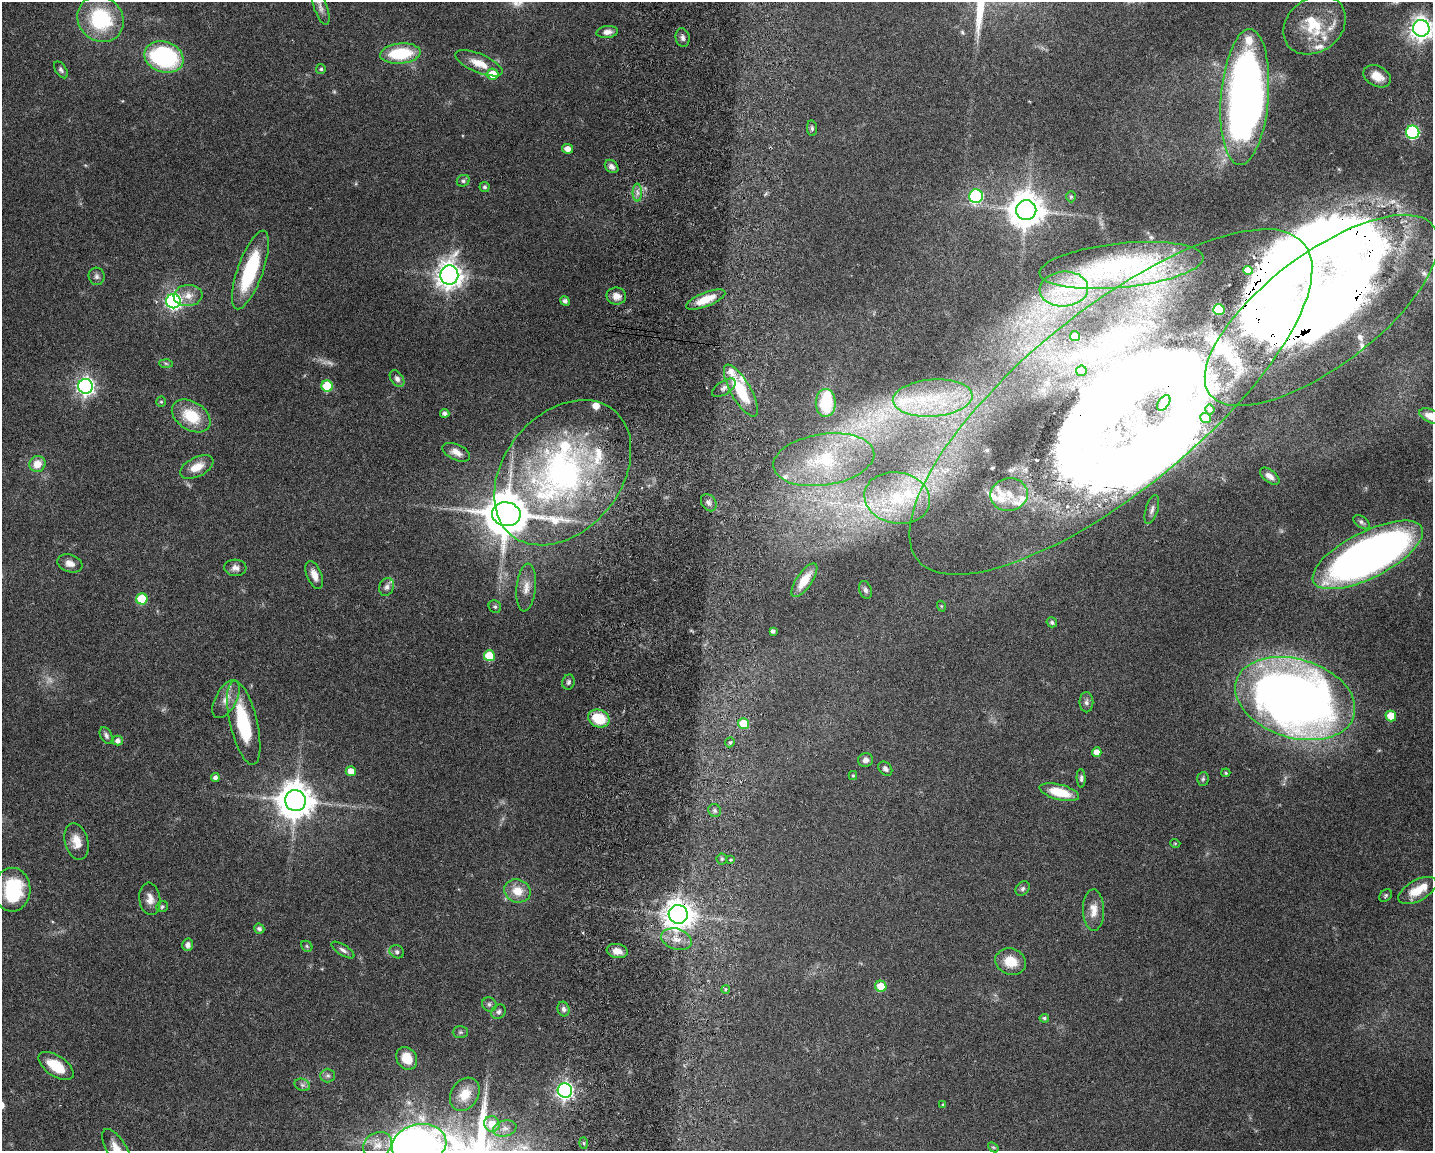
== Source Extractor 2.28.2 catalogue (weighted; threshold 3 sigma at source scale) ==
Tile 5 of 3 x 4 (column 2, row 2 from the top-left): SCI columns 1708-3138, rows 2308-3456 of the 4734 x 4618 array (HDU 1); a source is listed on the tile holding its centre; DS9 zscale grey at full resolution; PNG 1435 x 1153 px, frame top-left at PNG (2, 2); each listed source drawn as its Kron ellipse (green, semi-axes under 4 px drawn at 4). Shown black and unused: <1% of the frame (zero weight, under 3 of 6 exposures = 3% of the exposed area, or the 3 px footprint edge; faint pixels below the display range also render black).
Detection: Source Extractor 2.28.2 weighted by HDU 2 'WHT'; one run over the whole footprint, this tile lists its part. Background 0.0872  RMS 0.0032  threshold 0.0131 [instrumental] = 3 sigma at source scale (4.09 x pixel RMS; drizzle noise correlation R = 1.36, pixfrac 0.8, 0.05/0.05 arcsec/px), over >= 5 px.
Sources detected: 182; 3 too faint to see at this stretch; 8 inside a brighter object's white glare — neither listed nor drawn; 25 inside a brighter listed object's ellipse — not listed separately; the other 146 listed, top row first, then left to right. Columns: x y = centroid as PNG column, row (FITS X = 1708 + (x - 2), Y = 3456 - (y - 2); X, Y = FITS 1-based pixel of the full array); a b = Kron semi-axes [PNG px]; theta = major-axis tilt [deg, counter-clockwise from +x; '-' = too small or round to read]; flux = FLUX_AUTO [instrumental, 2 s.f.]
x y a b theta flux
321 8 17 6 -69 1.6
100 19 24 21 -43 23
1314 25 33 26 37 13
1421 28 8 8 - 250
607 32 11 6 7 1.7
683 38 9 7 -78 1.1
400 53 20 10 5 15
164 57 20 15 -19 41
479 63 25 9 -23 4.6
321 69 5 5 - 0.54
61 70 9 5 -55 0.84
493 74 6 5 - 5.8
1377 76 15 10 -27 4
1245 97 68 24 85 210
812 128 8 5 -83 0.65
1413 132 7 6 - 40
567 149 6 5 - 2
612 166 7 5 -44 1.3
463 181 6 5 - 0.81
485 187 5 5 - 0.58
637 192 9 4 -89 1.2
976 196 7 7 - 33
1071 197 5 4 - 0.53
1026 210 10 10 - 620
1121 265 82 22 6 25
250 270 41 12 70 23
1248 270 5 4 - 3.2
449 275 9 9 - 320
97 276 9 8 - 1
1064 289 24 17 4 10
188 295 14 10 5 3
616 296 10 8 -10 2.3
706 300 21 7 21 5.8
173 301 7 7 - 94
565 301 5 4 - 0.84
1219 310 5 5 - 14
1322 310 140 56 37 420
1075 336 5 5 - 4.6
166 363 7 4 -3 0.5
1081 371 5 5 - 1.1
397 379 9 6 -55 1.1
86 386 7 7 - 130
327 386 6 5 - 10
724 388 13 6 33 1.5
741 391 29 10 -60 14
933 398 40 18 4 20
161 402 5 4 - 0.39
1111 402 250 89 39 310
826 403 14 10 -90 14
1164 403 9 5 55 1.6
1210 410 5 4 - 0.57
445 413 4 4 - 1
191 416 21 14 -32 10
1431 416 12 6 -25 3.3
1206 418 5 5 - 4.6
456 452 15 7 -24 2.4
824 460 51 25 9 22
37 464 8 8 - 4
197 467 18 9 27 4.3
563 473 81 58 50 98
1270 476 11 6 -37 1.7
1009 495 19 16 8 4.8
897 498 33 25 -11 21
709 503 9 7 -54 1.2
1152 510 15 6 73 1.4
506 514 14 12 -8 1300
1362 522 9 5 -36 0.8
1368 555 61 23 27 220
70 563 13 8 -19 2.1
235 568 11 8 -4 1.6
314 575 14 7 -67 2.7
804 580 19 8 55 5.9
387 587 9 7 66 1.3
526 587 24 9 84 3.5
865 590 9 6 -70 0.83
142 599 5 5 - 13
941 606 5 3 - 0.28
495 607 6 6 - 0.64
1052 622 5 4 - 0.7
773 631 4 4 - 0.88
489 656 5 5 - 10
568 682 7 6 - 0.75
1295 698 61 39 -17 320
226 699 21 10 61 3.3
1086 702 10 7 90 1
1391 716 5 5 - 6.1
599 718 11 8 -23 10
244 723 43 13 -77 19
744 723 5 5 - 6.8
106 736 9 5 -60 0.88
118 741 5 5 - 1.3
730 742 5 4 - 0.62
1097 752 5 4 - 2.7
866 760 7 7 - 1.4
885 769 8 6 -45 0.95
351 771 5 5 - 2.9
1226 773 4 4 - 0.38
853 775 4 4 - 0.3
215 778 4 4 - 1.1
1081 778 9 4 -87 0.7
1203 779 7 5 86 0.62
1059 792 20 7 -14 8.4
295 800 10 10 - 710
715 811 7 6 - 0.79
77 842 18 11 -75 4.2
1175 843 5 3 - 0.26
722 859 5 5 - 0.53
730 860 4 2 - 0.34
1023 889 8 6 46 0.83
12 890 22 18 -89 20
517 891 13 11 -18 5.1
1418 891 21 10 29 5.8
1386 895 7 5 47 0.58
150 899 16 10 -82 2.5
162 907 6 5 - 0.61
1093 910 21 10 -89 3.5
678 914 9 9 - 420
259 929 5 5 - 0.97
676 939 15 10 -18 3.5
188 945 6 5 - 1.3
307 946 6 5 - 0.45
343 950 13 5 -32 1.1
617 951 10 7 -10 2.8
397 952 7 6 - 0.87
1011 962 15 13 -18 5.8
881 986 6 5 - 5.2
726 989 4 4 - 0.55
489 1004 7 6 - 0.85
563 1009 7 6 - 0.98
498 1012 8 6 42 0.87
1044 1018 5 4 - 0.57
460 1032 7 6 - 0.66
407 1058 12 10 -56 5.4
56 1066 20 10 -34 7.9
328 1076 7 7 - 0.94
302 1085 8 6 -20 0.84
565 1090 7 7 - 110
465 1094 18 13 57 5.2
943 1105 4 3 - 0.34
492 1124 8 7 - 4.7
505 1128 12 8 16 2
584 1143 6 4 -88 0.38
419 1144 27 20 11 330
378 1145 15 12 29 3.4
993 1147 6 4 -42 0.4
117 1150 23 10 -59 5.2
Overlapping masked pixels (flux is a lower limit): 4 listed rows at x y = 1322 310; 1111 402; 599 718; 678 914
Isophote crosses this tile's border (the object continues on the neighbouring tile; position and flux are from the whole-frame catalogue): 6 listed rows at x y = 321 8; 1421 28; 1111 402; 1431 416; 419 1144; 117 1150